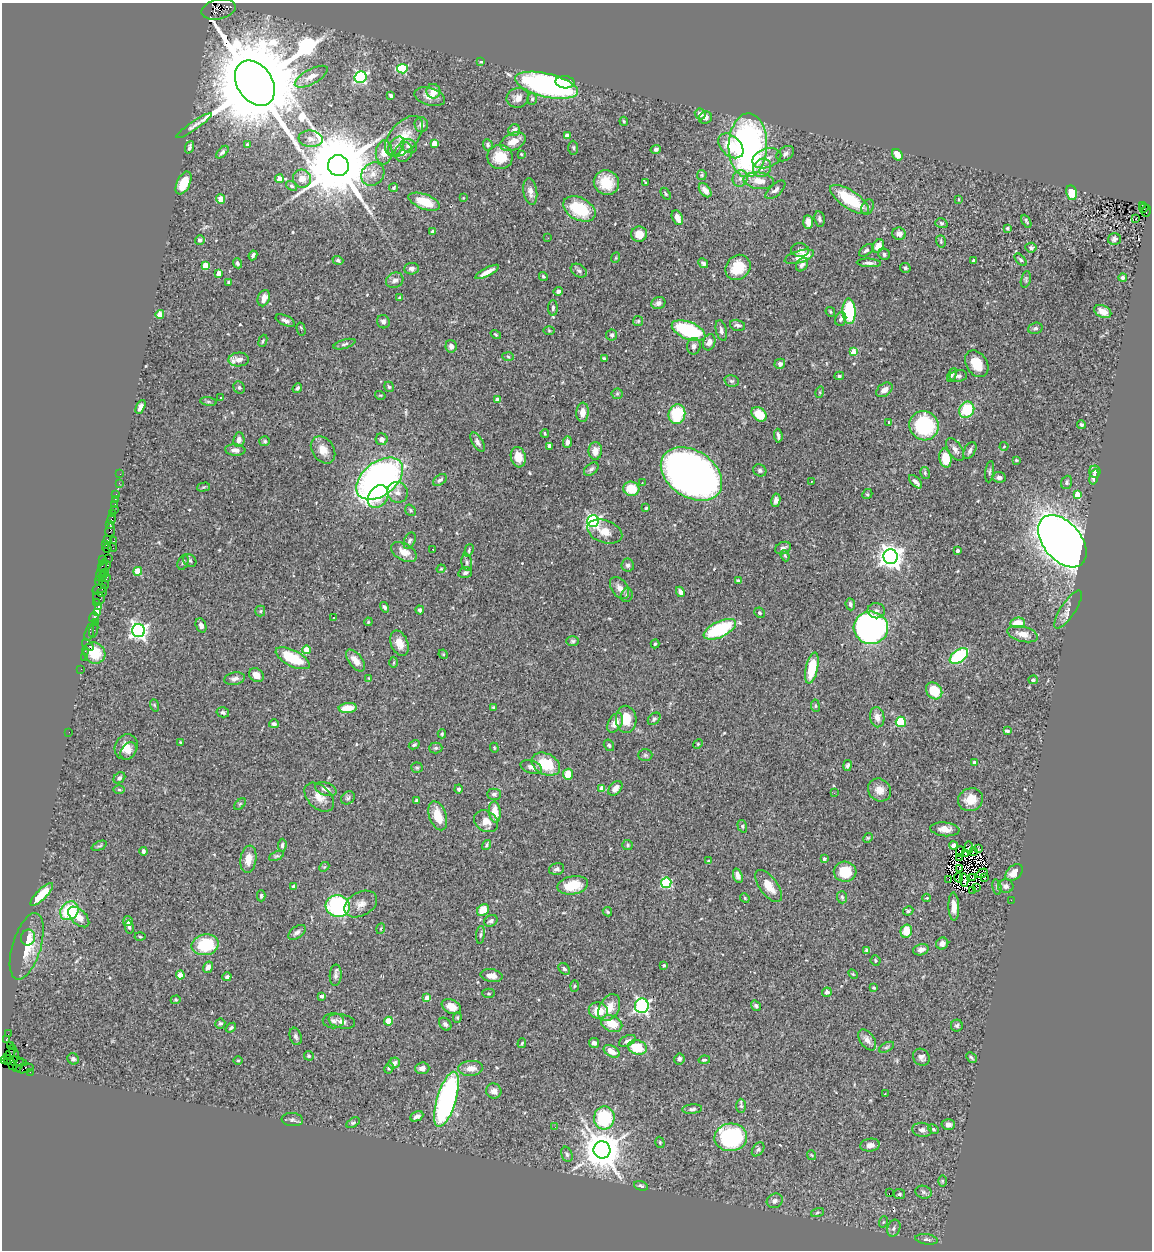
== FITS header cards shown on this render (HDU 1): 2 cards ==
NAXIS1  =                 1150
NAXIS2  =                 1248

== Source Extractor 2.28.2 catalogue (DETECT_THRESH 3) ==
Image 1150 x 1248 px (HDU 1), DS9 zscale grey, 1 PNG px = 1 image px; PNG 1154 x 1252 px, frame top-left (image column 1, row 1248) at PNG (2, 3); each listed source drawn as its Kron ellipse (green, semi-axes under 4 px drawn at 4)
Background 0.702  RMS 0.043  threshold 0.129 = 3 sigma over >= 5 px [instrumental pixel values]
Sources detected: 539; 10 with non-positive FLUX_AUTO (blend fragments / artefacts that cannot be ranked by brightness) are neither listed nor drawn; of the other 529, the 500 brightest by FLUX_AUTO listed and drawn (29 fainter detections omitted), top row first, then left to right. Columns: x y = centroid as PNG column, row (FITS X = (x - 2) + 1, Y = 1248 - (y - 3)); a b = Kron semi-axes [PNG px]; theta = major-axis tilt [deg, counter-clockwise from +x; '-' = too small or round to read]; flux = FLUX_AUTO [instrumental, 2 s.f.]
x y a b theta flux
219 9 17 9 13 540
481 62 4 3 - 2.7
402 69 5 5 - 190
311 77 18 7 28 26
361 77 6 5 - 450
565 82 9 6 -5 42
255 83 24 17 -56 75000
547 85 32 11 -13 670
433 91 7 7 - 30
391 96 4 3 - 5.7
430 97 16 8 -16 24
518 98 11 10 - 19
532 99 6 5 - 4.8
700 114 6 5 - 19
705 118 7 6 - 12
624 121 4 3 - 3.3
421 125 7 7 - 10
194 126 21 4 34 11
514 130 6 5 - 12
404 136 24 13 49 60
567 136 4 3 - 27
311 139 12 8 -7 17
513 142 13 8 24 34
434 143 4 4 - 44
247 145 3 3 - 5.8
488 145 6 5 - 6.7
748 145 32 19 88 890
396 146 10 7 58 13
409 146 8 6 -25 12
731 146 15 10 -44 66
189 147 6 3 69 6.3
573 148 7 5 -86 5.1
656 149 5 4 - 6.8
222 152 8 4 47 6.9
384 152 12 8 83 31
403 152 10 8 59 20
521 154 4 3 - 3
785 154 10 6 34 9.9
897 155 6 5 - 28
500 157 13 12 - 70
767 158 15 9 19 25
338 166 10 10 - 39000
762 168 10 8 46 19
373 174 12 10 45 26
702 175 5 4 - 4
740 178 8 7 - 14
279 179 4 4 - 41
302 179 9 9 - 26
759 181 15 8 -7 39
184 183 12 6 64 53
606 183 13 12 - 60
646 183 3 3 - 2.8
291 186 6 4 -39 4.8
394 188 4 3 - 4.1
705 190 8 5 -51 21
775 190 12 6 41 10
530 192 13 6 -81 18
1072 193 7 5 -78 51
666 194 6 3 -55 3.6
463 198 3 3 - 2.5
221 199 4 4 - 35
959 199 4 2 - 2.5
850 200 23 9 -34 120
424 202 16 7 -20 75
1142 205 3 2 - 28
868 207 8 5 62 8.2
1144 208 5 3 - 98
579 209 17 11 -28 130
1146 211 6 3 70 110
677 218 8 5 -65 22
819 219 8 5 -79 8.1
1136 219 2 2 - 2.7
1026 221 7 3 -61 4.2
808 222 7 5 -84 21
941 223 6 4 -17 4.8
1007 228 3 3 - 5.1
433 232 4 3 - 8.5
639 234 8 7 - 30
899 234 7 6 - 14
548 238 3 2 - 3.3
1114 239 6 5 - 7.4
200 240 5 4 - 8.4
941 241 6 4 -72 4.4
878 246 7 5 56 29
1031 248 5 5 - 5.7
800 250 9 7 -6 13
866 250 8 4 37 7.1
884 254 6 5 - 6.4
253 255 5 3 - 7
799 257 15 6 17 58
615 258 5 3 - 3
338 260 5 4 - 6.3
1021 260 7 4 -48 4.7
973 261 4 3 - 7.5
237 263 5 4 - 5.9
703 263 5 4 - 6.7
869 263 12 4 -3 9.3
206 265 4 4 - 61
802 265 7 5 54 12
738 267 13 11 49 71
905 268 5 4 - 5.2
411 269 7 6 - 10
579 271 8 6 -32 7.5
487 272 13 3 28 21
219 273 4 4 - 34
543 276 4 3 - 4.1
1123 278 4 3 - 8.5
1026 279 8 4 78 4.9
395 280 9 7 27 14
229 282 4 3 - 5.9
558 291 4 4 - 7.9
400 297 3 3 - 3.2
264 298 8 6 67 26
658 303 7 6 - 12
553 308 8 5 89 7.7
849 311 13 6 -88 210
830 312 5 4 - 3.2
1103 312 9 6 -26 21
160 314 4 4 - 37
841 319 7 5 69 8.1
285 321 10 5 -24 9.7
638 321 5 5 - 3.6
383 322 7 6 - 9.1
737 325 8 5 -14 8.1
1035 328 7 5 17 6.8
301 329 6 3 -76 4.9
688 330 18 8 -22 230
721 330 10 5 -76 9.1
549 331 5 3 - 2.7
496 334 5 4 - 3.2
612 335 5 5 - 5
263 341 6 4 69 4.3
709 342 8 6 71 18
344 344 11 4 16 6.9
451 346 6 5 - 11
694 346 8 7 - 11
853 352 4 4 - 62
508 357 6 4 -4 3.8
604 358 4 3 - 4.2
239 360 10 7 3 21
780 364 5 5 - 8.1
977 364 14 10 -56 51
952 375 7 4 66 5
839 376 4 3 - 5.1
958 376 9 6 10 10
732 381 7 5 -13 6.3
239 387 6 5 - 5.6
389 387 5 4 - 4.5
297 388 5 3 - 5.5
884 390 9 6 35 18
820 392 5 3 - 3.2
617 394 5 5 - 4.2
380 395 5 3 - 3
220 398 3 3 - 14
497 400 4 3 - 17
208 402 8 4 -8 5
140 407 7 4 64 12
967 410 8 7 - 110
582 412 10 6 86 20
677 414 10 8 75 150
759 414 8 6 -41 70
889 422 3 2 - 2.7
1081 424 4 3 - 4.7
924 426 15 14 - 230
545 433 4 3 - 3.8
778 436 7 3 -84 7.1
382 439 6 6 - 15
239 440 7 5 83 14
265 441 5 5 - 4.8
477 442 10 5 -58 10
567 442 6 4 87 9.9
550 446 4 3 - 22
1004 446 4 4 - 2.9
235 450 10 5 -5 15
323 450 15 10 -55 36
955 450 13 6 -58 14
970 450 9 5 60 9.5
595 451 9 6 89 21
518 457 10 7 -76 37
945 458 10 6 -81 67
1016 460 4 3 - 3.3
591 469 8 5 39 8.8
760 470 7 6 - 7.5
990 472 11 4 82 5.6
1095 472 6 5 - 9.8
925 473 6 4 -77 4.3
120 474 2 2 - 9.4
691 474 33 23 -34 1800
999 477 7 5 -7 9.6
1094 477 8 4 75 9.8
380 479 26 17 38 1300
440 480 8 5 36 7.8
811 481 3 2 - 2.5
915 482 8 4 -46 11
1067 482 7 5 70 6.4
119 483 2 2 - 11
642 483 3 2 - 5.2
203 487 6 4 14 3.5
631 489 8 7 - 66
398 492 10 10 - 18
116 494 3 2 - 39
867 494 5 4 - 3.6
1077 494 4 4 - 57
378 497 12 9 56 47
115 499 3 2 - 12
776 500 7 4 81 10
114 505 3 3 - 77
646 508 3 3 - 3.6
115 510 2 2 - 7.1
411 510 6 5 - 4.6
112 514 3 2 - 20
111 519 5 3 - 54
593 521 6 5 - 620
110 524 3 2 - 7.1
110 530 7 5 81 130
605 532 18 11 -19 37
107 540 3 3 - 50
114 541 4 3 - 120
410 541 9 5 67 7.7
1062 541 30 19 -50 3500
106 545 4 3 - 18
107 548 5 3 - 50
113 548 4 2 - 58
783 548 8 6 25 9.4
433 549 3 2 - 3.6
469 550 6 3 73 4
958 551 4 3 - 6
404 552 14 8 -29 30
785 556 6 3 -66 3
891 557 7 7 - 2500
108 558 2 2 - 22
103 559 3 2 - 17
190 560 7 5 -35 6.3
183 562 8 5 70 6.1
467 562 8 5 -81 7.8
103 565 6 2 64 79
628 565 6 6 - 7.9
105 567 7 3 40 120
441 569 4 3 - 2.8
101 571 10 3 70 47
138 571 4 4 - 78
105 573 4 3 - 100
465 573 7 5 15 7.6
103 577 4 3 - 200
106 578 4 3 - 190
738 580 4 4 - 4.1
99 581 5 2 - 69
104 584 6 2 -45 43
619 588 12 8 -55 19
99 589 7 4 16 89
102 592 5 3 - 83
680 592 5 3 - 13
627 595 7 6 - 6.7
99 598 6 5 - 170
96 603 4 2 - 36
850 604 6 4 -83 7.7
98 607 3 3 - 28
385 607 5 4 - 6.4
420 610 4 3 - 5.5
1068 610 22 7 56 20
260 611 5 5 - 4.2
876 611 9 7 -10 11
98 612 3 3 - 94
760 613 5 5 - 5.8
94 617 5 4 - 180
333 618 3 3 - 5.7
95 622 3 3 - 86
368 622 4 3 - 2.7
1018 623 7 5 6 47
201 625 7 5 -72 13
871 628 17 16 - 850
720 629 17 8 25 200
94 630 8 3 74 56
138 631 6 6 - 1000
89 632 8 3 75 84
1023 634 16 7 -14 29
573 641 6 5 - 4.9
399 643 13 8 -68 29
655 644 4 3 - 4.4
88 645 7 4 -46 170
307 650 4 4 - 64
85 651 2 2 - 18
94 653 11 10 - 73
443 654 5 4 - 2.7
959 656 10 6 37 230
84 657 2 2 - 25
293 658 18 8 -27 120
355 660 13 6 -52 23
394 662 6 3 88 3.2
812 668 16 6 78 100
81 669 2 2 - 13
256 675 8 6 -36 22
369 678 4 3 - 2.6
234 679 10 6 11 12
1033 680 5 4 - 5.7
934 691 9 7 -51 72
154 705 6 4 -71 3.3
815 706 6 3 -82 3.4
493 707 3 3 - 3.2
348 708 9 5 5 54
223 712 6 5 - 6.2
877 717 10 7 -81 20
626 719 13 10 -86 50
654 719 7 5 44 6.6
901 722 5 5 - 130
615 723 10 6 60 27
274 724 5 4 - 7
1007 731 4 3 - 5.6
69 732 2 2 - 31
442 734 4 4 - 3.5
181 743 4 3 - 5.1
698 744 5 4 - 3.4
414 745 5 4 - 5.6
609 745 6 5 - 5.3
126 747 13 11 64 34
436 748 6 5 - 5.7
494 748 5 4 - 3.1
129 751 9 7 52 17
645 755 7 6 - 5.6
974 762 4 4 - 13
546 764 15 10 -26 91
847 766 5 4 - 6.9
531 767 11 6 -19 15
417 768 6 5 - 3.9
568 774 5 5 - 47
119 778 6 5 - 7.9
602 788 4 4 - 34
615 788 8 5 48 19
326 789 11 6 -18 14
459 789 4 4 - 4.8
119 790 6 4 -1 4.5
879 790 12 11 - 27
834 793 3 2 - 4.6
494 794 7 5 1 7.2
319 797 17 11 -44 31
348 798 7 6 - 6.3
416 800 4 3 - 3.2
970 800 13 11 27 38
240 804 7 4 45 4.1
495 812 11 6 -86 44
438 816 15 8 -71 51
486 821 12 10 -34 29
742 826 6 4 -74 4.3
945 829 14 7 -5 22
868 838 5 4 - 3.5
282 845 6 4 85 5.9
486 845 5 4 - 4.6
628 845 5 5 - 4.2
953 845 4 4 - 21
99 846 8 4 23 4.8
969 847 6 3 -78 3.5
978 849 3 2 - 3.7
143 851 4 3 - 8.4
960 851 5 3 - 2.7
973 852 3 2 - 2.5
966 853 3 3 - 4.2
276 856 8 4 25 4.8
959 858 4 2 - 2.8
248 859 14 8 82 32
824 859 4 3 - 8.9
709 861 4 3 - 3.8
324 867 6 4 42 3.8
557 869 8 5 14 8.2
959 869 3 2 - 4.5
845 872 11 10 - 78
982 873 6 2 31 4.1
1014 873 10 6 42 24
738 876 7 4 -71 13
985 877 2 2 - 4.9
959 878 5 2 - 2.6
972 878 2 2 - 3.4
949 879 2 2 - 2.9
964 880 6 4 -79 2.4
666 883 5 5 - 250
573 885 15 9 11 78
294 886 4 4 - 18
769 886 19 9 -53 42
1006 886 7 7 - 10
977 887 3 2 - 5.9
997 887 8 4 -77 4.5
972 890 2 2 - 3.2
42 894 15 5 46 42
261 896 6 4 90 4.9
842 897 6 5 - 4.8
745 898 5 4 - 3.3
927 898 4 3 - 2.6
1011 900 2 2 - 42
361 904 17 12 29 26
338 906 12 11 - 320
954 907 14 5 -88 23
483 910 7 5 42 54
69 911 10 8 49 140
908 911 5 4 - 4.1
607 912 5 3 - 3.4
79 917 13 7 -44 32
128 921 5 5 - 12
491 921 7 5 27 8.8
129 927 6 4 -77 5.3
381 929 5 3 - 2.9
906 931 7 5 76 53
297 932 10 5 35 9.7
480 935 9 3 84 5
28 937 8 7 - 11
140 937 5 3 - 3.1
942 943 6 5 - 13
205 945 13 10 12 150
27 946 34 14 73 78
867 950 4 4 - 5.7
921 950 8 5 17 13
875 960 5 5 - 4.6
664 965 3 3 - 4.7
208 967 6 5 - 14
564 969 6 5 - 6.6
853 974 6 3 -45 3.2
180 975 4 4 - 48
336 975 11 6 88 9.5
492 976 11 6 -9 23
227 977 5 4 - 8.6
574 986 6 4 88 3.8
874 988 4 2 - 3.3
827 992 5 4 - 12
489 993 6 4 -1 3.8
322 996 4 3 - 7
427 998 4 4 - 42
176 1000 5 4 - 3.5
642 1006 7 7 - 560
756 1006 6 4 -56 5.7
451 1007 10 6 -25 31
609 1008 14 9 61 43
598 1010 9 8 - 52
457 1017 5 4 - 3.5
333 1021 10 7 0 10
342 1021 13 7 -12 15
388 1021 4 4 - 71
220 1023 5 5 - 4.7
445 1024 7 5 -50 8.4
612 1024 11 8 -24 60
957 1025 6 6 - 5.9
231 1028 6 3 38 4.9
8 1034 2 2 - 7.9
296 1036 9 6 -73 7.3
6 1039 3 3 - 72
867 1040 12 7 -54 17
627 1041 9 5 26 10
522 1043 5 3 - 4.1
594 1043 5 5 - 10
10 1046 2 2 - 17
638 1047 9 7 -16 85
887 1047 8 4 27 4.7
612 1051 9 5 -32 28
14 1053 9 3 -75 230
10 1054 6 3 48 120
309 1056 5 4 - 3.4
921 1057 9 7 -46 11
971 1057 6 4 -45 4.8
73 1059 6 5 - 6.9
679 1059 5 5 - 8.2
238 1060 5 3 - 2.7
704 1060 6 4 10 4.5
3 1061 4 3 - 56
7 1061 3 2 - 27
14 1061 13 4 -13 220
394 1063 6 5 - 12
19 1065 7 3 59 110
12 1066 3 2 - 14
24 1068 9 4 11 180
389 1068 6 4 61 6
422 1068 7 6 - 14
471 1068 12 7 4 24
30 1072 2 2 - 16
494 1091 8 7 - 17
885 1094 3 2 - 3.1
446 1099 28 9 73 630
741 1106 7 4 -89 5.6
692 1109 10 4 4 7.7
417 1116 7 4 26 14
604 1118 11 10 - 220
292 1120 11 6 -6 7.9
353 1123 7 4 30 4.7
948 1125 7 5 3 12
555 1127 2 2 - 3.5
934 1129 5 4 - 4.1
922 1130 10 7 -7 12
731 1137 16 14 5 440
660 1142 6 4 -72 3.8
870 1145 10 6 7 13
758 1149 8 5 53 6.5
602 1150 8 8 - 9100
567 1154 8 5 -70 7
811 1155 5 3 - 2.6
942 1181 5 3 - 2.7
641 1186 7 4 -17 5.9
923 1192 8 6 -17 8
889 1193 3 2 - 22
899 1194 5 5 - 5.8
775 1201 8 7 - 10
817 1212 7 3 19 3.2
883 1222 6 3 71 3.4
894 1228 9 6 70 8.9
927 1239 11 5 -9 9.3
At the frame edge (FLAGS 8, measured only in part): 2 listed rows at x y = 219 9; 3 1061
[29 fainter detections neither listed nor drawn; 10 non-positive-flux detections neither listed nor drawn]